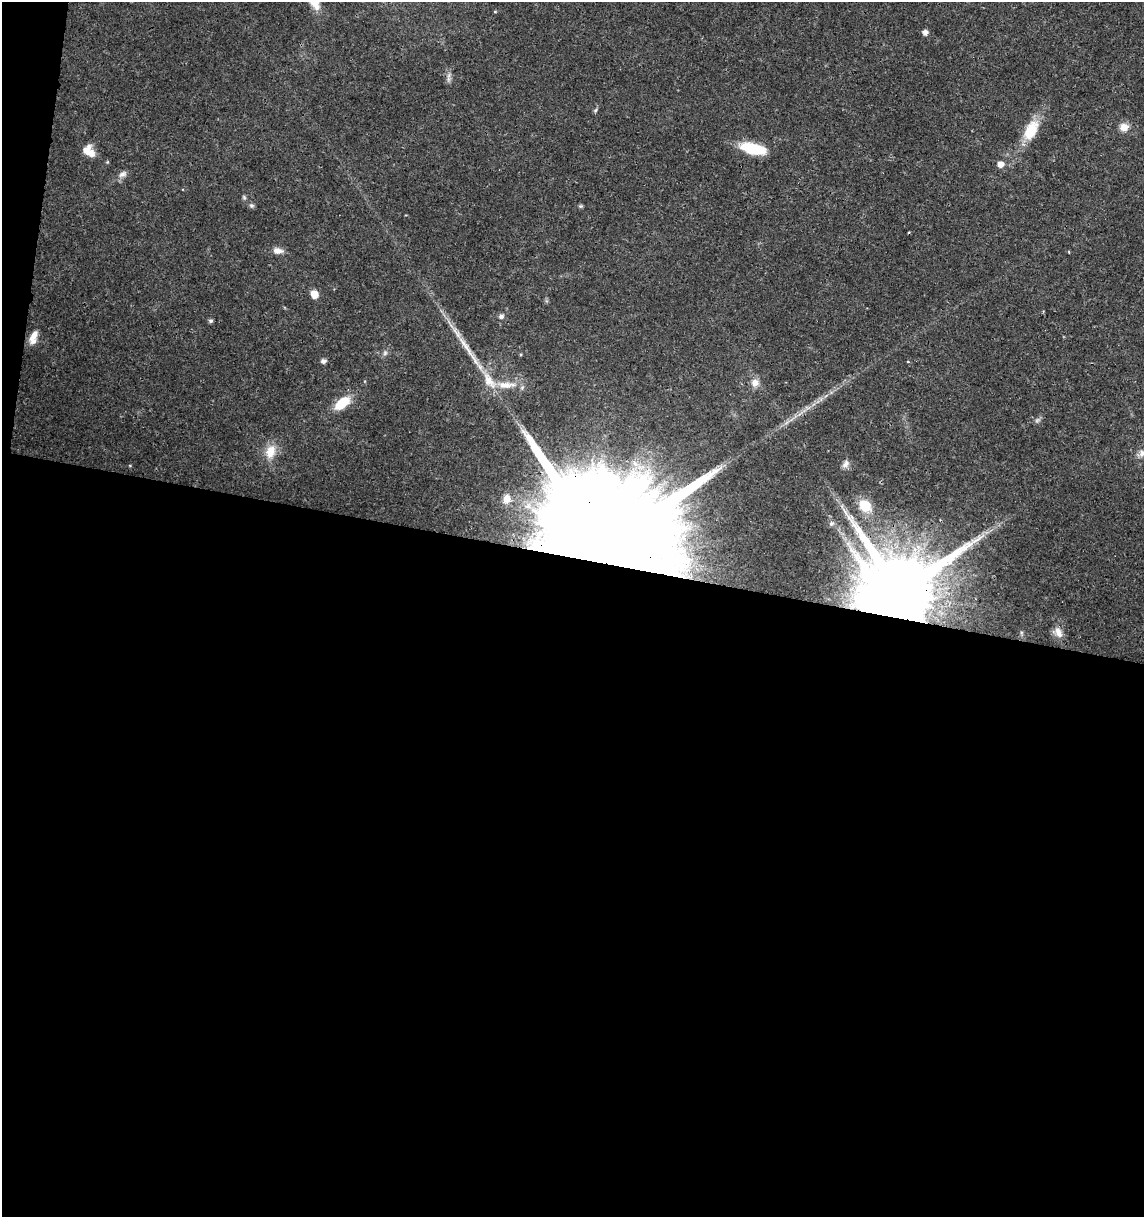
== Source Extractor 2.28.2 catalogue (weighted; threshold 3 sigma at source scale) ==
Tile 13 of 4 x 4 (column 1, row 4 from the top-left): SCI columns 227-1368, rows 11-1225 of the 5079 x 4871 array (HDU 1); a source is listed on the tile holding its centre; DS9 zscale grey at full resolution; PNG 1146 x 1219 px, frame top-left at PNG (2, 2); no overlay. Shown black and unused: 55% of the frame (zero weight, under 3 of 4 exposures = <1% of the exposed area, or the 3 px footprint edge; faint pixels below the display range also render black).
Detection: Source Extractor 2.28.2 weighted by HDU 2 'WHT'; one run over the whole footprint, this tile lists its part. Background 0.0189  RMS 0.0018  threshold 0.00805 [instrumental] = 3 sigma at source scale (4.5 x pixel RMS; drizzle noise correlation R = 1.50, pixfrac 1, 0.0396/0.0396 arcsec/px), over >= 5 px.
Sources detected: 39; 1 too faint to see at this stretch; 1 inside a brighter object's white glare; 1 cosmic-ray / hot-pixel residue — not listed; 2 inside a brighter listed object's ellipse — not listed separately; the other 34 listed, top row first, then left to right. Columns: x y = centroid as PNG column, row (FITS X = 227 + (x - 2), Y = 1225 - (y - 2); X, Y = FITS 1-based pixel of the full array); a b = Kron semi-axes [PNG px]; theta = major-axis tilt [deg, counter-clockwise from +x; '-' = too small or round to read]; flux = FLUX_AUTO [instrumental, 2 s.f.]
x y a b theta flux
925 32 6 6 - 0.76
449 75 10 5 60 0.68
595 110 6 5 - 0.3
1124 127 12 10 6 1.5
1031 130 27 14 61 5.4
753 148 25 10 -13 8.5
91 153 12 11 - 1.7
107 162 5 4 - 0.19
1000 164 6 5 - 1.5
123 174 12 7 28 0.9
244 197 7 5 -69 0.3
251 205 7 6 - 0.41
580 206 6 5 - 0.28
278 251 12 7 -6 1.3
314 294 8 7 - 1.8
501 316 6 6 - 0.67
211 321 5 4 - 0.42
33 337 17 8 71 2
466 346 47 7 -56 4.4
385 353 8 6 87 0.5
323 361 5 5 - 0.71
755 382 12 12 - 1.4
506 385 30 10 -1 3.2
342 403 17 9 37 5.2
808 408 10 5 0 0.55
270 452 20 13 72 3.2
1143 453 12 10 -7 1.3
846 464 11 8 51 0.93
506 499 7 6 - 0.85
865 506 15 11 -44 3.7
831 524 7 5 56 0.37
603 547 70 22 -11 22000
900 592 20 16 -15 2900
1058 632 15 10 -50 1.6
Overlapping masked pixels (flux is a lower limit): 2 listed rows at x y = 603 547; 900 592
Isophote crosses this tile's border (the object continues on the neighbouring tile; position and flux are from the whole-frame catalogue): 1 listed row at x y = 1143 453